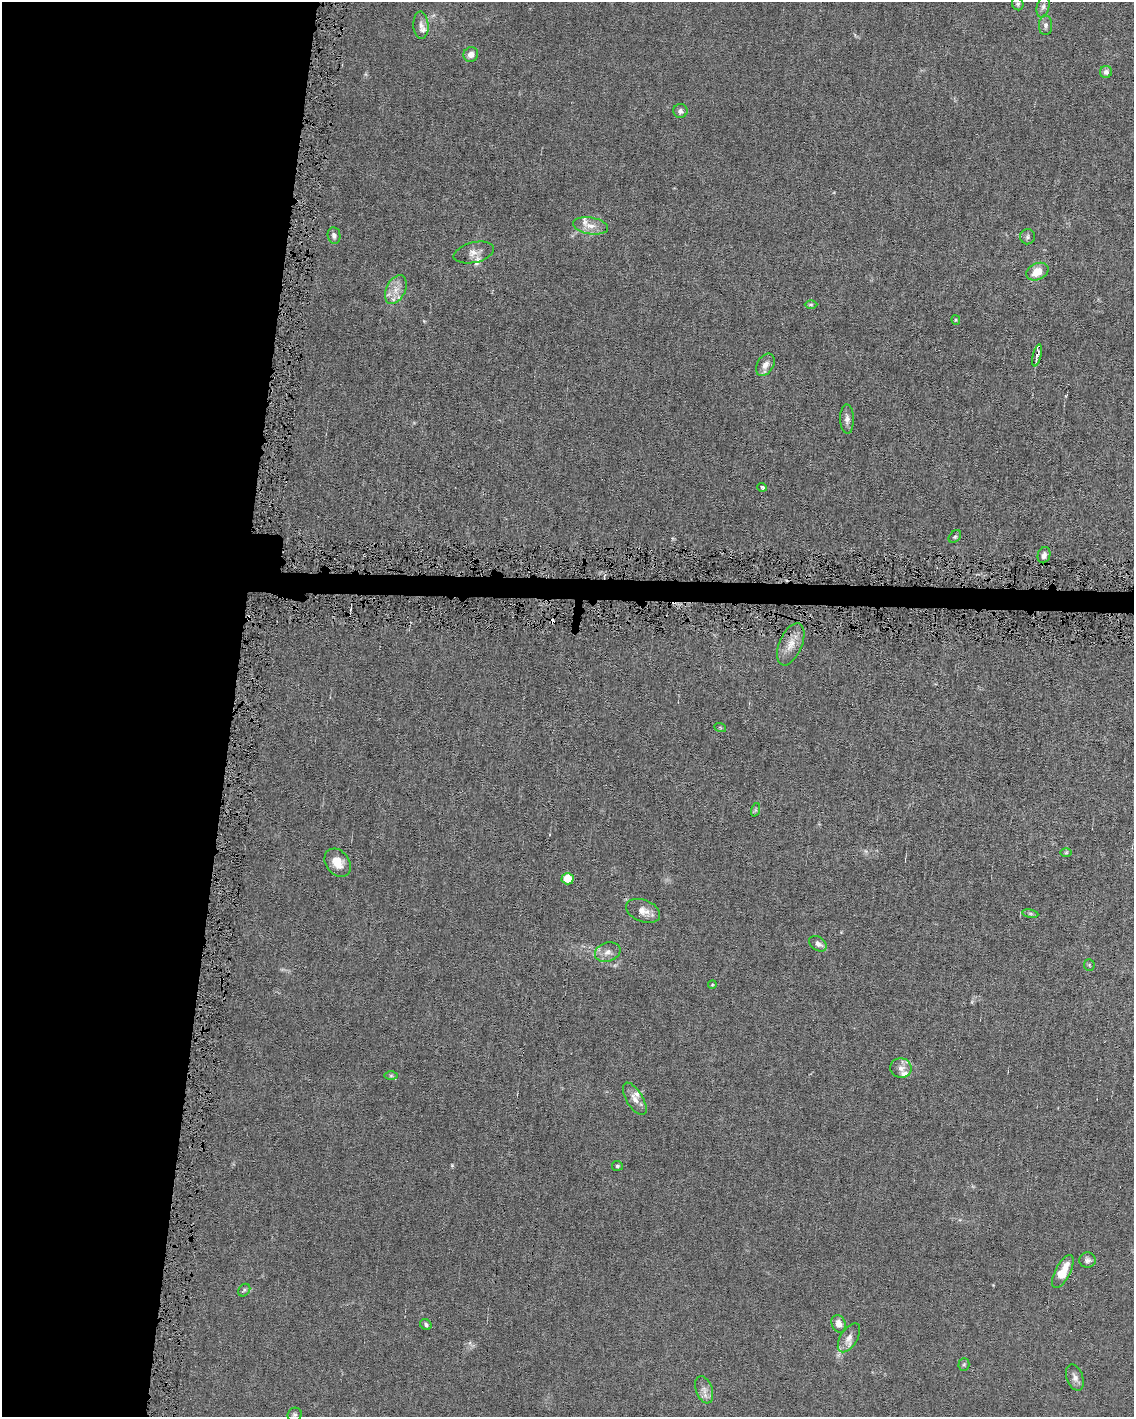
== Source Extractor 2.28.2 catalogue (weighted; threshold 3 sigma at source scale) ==
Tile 5 of 4 x 3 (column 1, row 2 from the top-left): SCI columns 1-1132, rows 1520-2934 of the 4530 x 4563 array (HDU 1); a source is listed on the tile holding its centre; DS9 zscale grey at full resolution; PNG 1136 x 1419 px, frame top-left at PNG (2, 2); each listed source drawn as its Kron ellipse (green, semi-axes under 4 px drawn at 4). Shown black and unused: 22% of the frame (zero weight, under 4 of 8 exposures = <1% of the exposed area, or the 3 px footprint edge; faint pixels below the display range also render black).
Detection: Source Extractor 2.28.2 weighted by HDU 2 'WHT'; one run over the whole footprint, this tile lists its part. Background 0.0155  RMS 0.0024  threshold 0.00961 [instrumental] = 3 sigma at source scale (4.09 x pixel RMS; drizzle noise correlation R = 1.36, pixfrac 0.8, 0.05/0.05 arcsec/px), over >= 5 px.
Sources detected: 54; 1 cosmic-ray / hot-pixel residue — neither listed nor drawn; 6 inside a brighter listed object's ellipse — not listed separately; the other 47 listed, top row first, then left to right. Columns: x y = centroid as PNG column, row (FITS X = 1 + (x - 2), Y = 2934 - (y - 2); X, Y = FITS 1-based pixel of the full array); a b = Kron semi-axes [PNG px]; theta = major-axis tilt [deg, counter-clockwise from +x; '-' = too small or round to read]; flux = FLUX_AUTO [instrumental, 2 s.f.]
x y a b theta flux
1018 4 6 5 - 0.4
1043 7 11 6 77 0.94
421 25 13 7 -86 1.1
1046 25 10 6 90 0.77
471 54 7 7 - 1.4
1106 72 6 6 - 0.92
680 111 7 7 - 0.81
591 226 18 8 -9 2.1
334 235 8 6 -81 0.79
1027 237 7 7 - 0.57
474 252 21 10 13 1.7
1037 272 11 8 26 3.4
396 290 15 9 64 2.3
811 305 6 4 0 0.3
956 320 4 4 - 0.23
1037 355 11 4 77 1.2
765 365 12 8 58 1.4
847 419 15 7 -89 1.1
762 487 5 4 - 0.61
955 537 7 5 48 0.34
1044 555 8 6 69 1
791 644 22 11 67 2.7
720 727 6 3 -20 0.22
755 810 7 4 71 0.36
1066 853 6 4 1 0.26
338 863 15 11 -52 2.8
568 879 6 5 - 4.5
643 911 18 11 -21 2.1
1030 914 8 4 -9 0.39
818 944 9 6 -32 1
608 952 13 9 19 1.4
1089 965 6 5 - 0.29
712 985 4 3 - 0.19
901 1068 10 10 - 1.4
391 1076 7 4 0 0.42
635 1099 18 8 -59 1.7
617 1166 5 5 - 0.37
1087 1260 8 7 - 0.76
1063 1271 18 7 62 4.5
244 1290 7 5 48 0.42
839 1324 9 7 -66 1.7
426 1325 6 5 - 0.48
849 1338 16 8 58 1.7
964 1365 6 5 - 0.33
1075 1378 13 8 -70 1.2
704 1390 14 8 -70 1.4
295 1415 7 6 - 0.53
Overlapping masked pixels (flux is a lower limit): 1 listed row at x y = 1037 355